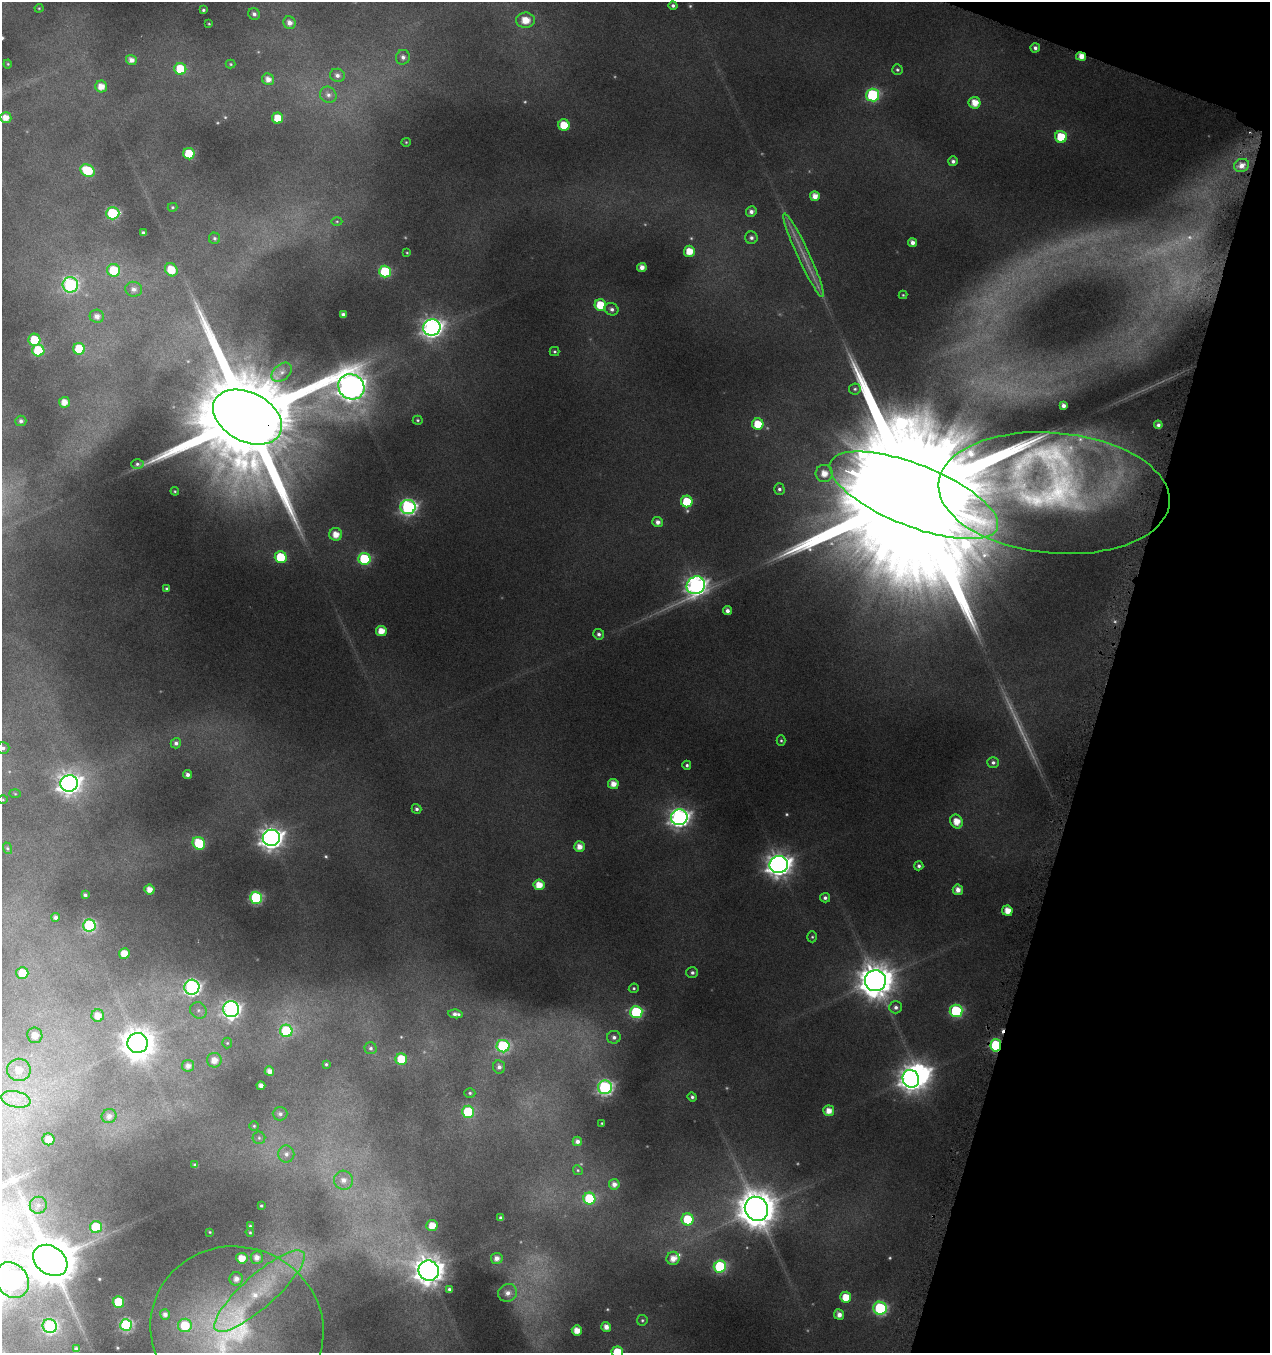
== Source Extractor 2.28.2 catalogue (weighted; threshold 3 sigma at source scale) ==
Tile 8 of 4 x 4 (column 4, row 2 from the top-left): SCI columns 4031-5298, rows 2725-4075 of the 5617 x 5427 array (HDU 1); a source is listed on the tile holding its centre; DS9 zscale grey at full resolution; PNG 1272 x 1355 px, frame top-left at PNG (2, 2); each listed source drawn as its Kron ellipse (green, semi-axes under 4 px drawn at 4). Shown black and unused: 14% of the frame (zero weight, under 4 of 8 exposures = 2% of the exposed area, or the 3 px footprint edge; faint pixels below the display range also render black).
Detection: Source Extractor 2.28.2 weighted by HDU 2 'WHT'; one run over the whole footprint, this tile lists its part. Background 0.0868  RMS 0.0096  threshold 0.0393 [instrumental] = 3 sigma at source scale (4.09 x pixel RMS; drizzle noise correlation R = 1.36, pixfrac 0.8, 0.0396/0.0396 arcsec/px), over >= 5 px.
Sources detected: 219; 15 too faint to see at this stretch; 1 inside a brighter object's white glare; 1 cosmic-ray / hot-pixel residue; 1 long thin detection or spike segment (spike, bleed or trail) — neither listed nor drawn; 2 inside a brighter listed object's ellipse — not listed separately; the other 199 listed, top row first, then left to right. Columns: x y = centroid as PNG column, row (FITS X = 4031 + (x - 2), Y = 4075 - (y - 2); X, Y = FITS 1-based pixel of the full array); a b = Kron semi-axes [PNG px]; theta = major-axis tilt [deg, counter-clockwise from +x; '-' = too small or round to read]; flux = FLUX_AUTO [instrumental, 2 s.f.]
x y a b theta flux
673 5 4 4 - 2.4
39 8 4 4 - 0.87
203 10 4 4 - 1.6
254 14 6 5 - 3.1
525 20 9 7 -1 16
289 23 6 6 - 5.7
209 24 4 3 - 0.84
1035 48 4 4 - 2.9
1081 56 5 4 - 10
403 57 7 7 - 4.1
131 60 5 5 - 5.5
8 64 4 4 - 0.96
231 64 5 4 - 0.99
180 69 6 6 - 30
897 70 5 5 - 1.6
337 75 7 6 - 3.8
268 79 6 5 - 6.5
101 87 6 6 - 10
328 95 8 7 - 4.1
873 95 6 6 - 96
975 103 6 6 - 13
6 118 5 5 - 9.7
278 118 5 5 - 20
564 125 6 5 - 19
1061 137 6 6 - 30
406 142 4 4 - 0.87
189 154 6 5 - 36
953 161 5 5 - 3.2
1242 165 7 6 - 6.5
87 171 7 5 -29 39
815 196 5 5 - 8.2
172 207 5 4 - 1.1
751 212 5 5 - 4
113 213 6 6 - 81
337 221 5 3 - 0.96
143 233 4 3 - 2.3
214 238 5 5 - 1.9
751 238 6 6 - 2.9
912 242 5 4 - 4.7
689 251 5 5 - 14
407 253 4 4 - 0.9
803 255 46 6 -65 18
642 267 5 4 - 6.2
114 270 6 6 - 32
171 270 7 5 -53 18
385 272 6 6 - 62
70 285 8 7 - 180
134 289 8 7 - 4.9
903 295 4 4 - 0.92
600 305 6 6 - 23
612 309 7 6 - 3.2
343 314 4 4 - 2.9
97 316 7 6 - 6.1
432 327 9 8 - 470
34 340 6 6 - 31
79 349 6 6 - 37
38 350 6 6 - 59
555 351 5 4 - 1.4
282 372 11 8 38 5.3
351 387 13 12 - 1100
855 389 6 5 - 1.8
64 402 5 5 - 9.3
1063 406 4 4 - 4
247 417 37 24 -28 30000
418 420 5 4 - 1.3
21 421 5 5 - 2.9
758 424 5 5 - 21
1158 425 4 4 - 2.9
137 464 6 5 - 1.8
824 473 8 8 - 12
779 489 6 5 - 2.3
175 491 4 4 - 0.95
1054 493 116 60 -5 250
914 495 90 31 -22 110000
687 502 6 6 - 31
408 507 7 7 - 260
658 522 5 5 - 4.4
336 534 6 6 - 12
281 557 6 5 - 38
364 559 6 6 - 78
696 585 9 8 - 430
166 588 4 4 - 1.4
727 611 4 4 - 4.1
381 631 5 5 - 13
599 634 5 5 - 2.7
781 740 5 4 - 1.4
176 743 5 5 - 3.1
3 748 6 6 - 2.6
993 762 6 5 - 2.6
687 765 4 4 - 2.1
188 774 4 4 - 3.4
69 783 8 8 - 640
613 784 5 5 - 9
15 794 6 4 -2 0.95
3 800 5 3 - 0.87
417 809 5 4 - 2.2
679 817 8 7 - 420
956 822 7 6 - 13
271 838 8 8 - 700
199 843 7 6 - 43
579 847 5 5 - 8.7
7 848 6 4 -71 1.3
779 865 9 8 - 800
919 866 4 4 - 2.4
539 885 5 5 - 13
149 890 5 5 - 8.1
958 890 5 5 - 6.7
85 895 4 4 - 2.2
256 898 6 6 - 100
825 898 5 4 - 2.6
1007 911 5 5 - 11
56 917 4 4 - 3
89 925 6 6 - 110
812 937 5 5 - 1.4
124 953 5 5 - 13
22 973 6 6 - 20
692 973 6 5 - 2.4
875 981 10 10 - 2000
192 987 7 7 - 260
634 988 5 4 - 1.5
896 1007 6 6 - 3.1
231 1009 8 8 - 340
198 1010 8 7 - 4
956 1011 6 6 - 85
636 1012 6 6 - 83
456 1014 7 4 -6 3.6
98 1016 6 6 - 9.6
286 1031 6 6 - 60
35 1035 8 7 - 9.5
614 1037 6 6 - 3.7
138 1043 10 10 - 1500
227 1043 5 5 - 1.2
996 1045 6 5 - 70
503 1046 6 6 - 100
371 1048 6 6 - 2.2
401 1059 6 5 - 28
214 1060 7 7 - 8.5
326 1064 4 3 - 1.2
188 1066 6 6 - 5.2
499 1067 6 6 - 3.7
19 1070 12 11 - 13
269 1071 5 4 - 6
911 1079 9 8 - 630
261 1086 4 4 - 5
605 1087 7 7 - 190
470 1093 5 5 - 1.6
692 1097 4 4 - 2.1
16 1099 15 8 -11 11
829 1111 5 5 - 9.8
468 1112 6 6 - 49
280 1114 7 6 - 3
109 1116 7 7 - 5.2
602 1123 3 2 - 0.67
254 1126 5 5 - 1.1
259 1138 6 6 - 1.8
48 1139 6 6 - 10
577 1141 4 4 - 4
286 1154 8 8 - 4.2
195 1165 4 4 - 2.2
578 1170 5 4 - 1.2
343 1180 9 9 - 8.3
614 1184 5 5 - 5.1
589 1198 6 6 - 58
38 1205 8 8 - 4.7
261 1206 3 2 - 0.93
756 1209 12 11 - 2600
500 1218 3 3 - 1.9
688 1219 6 6 - 48
432 1225 5 5 - 12
250 1226 3 3 - 0.96
96 1227 6 6 - 58
210 1232 3 3 - 0.69
250 1232 4 4 - 1
257 1257 6 6 - 6.5
242 1258 5 5 - 12
497 1258 6 5 - 5.5
673 1258 6 6 - 9.6
50 1260 18 14 -36 4700
720 1266 6 6 - 98
429 1271 10 10 - 1300
236 1279 7 6 - 5.9
12 1280 19 15 -52 370
449 1289 3 3 - 1.7
259 1291 58 16 41 64
508 1293 9 8 - 6.9
846 1297 5 5 - 17
118 1302 6 5 - 36
880 1308 6 6 - 130
165 1314 5 5 - 4.2
839 1315 5 5 - 6.5
642 1320 5 5 - 1.4
126 1325 6 6 - 110
185 1325 7 7 - 32
50 1326 7 7 - 150
606 1327 5 4 - 6.3
237 1329 87 82 -20 220
577 1330 5 5 - 11
76 1349 4 4 - 2.9
617 1352 6 5 - 28
Overlapping masked pixels (flux is a lower limit): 3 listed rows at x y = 1081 56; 247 417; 996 1045
Isophote crosses this tile's border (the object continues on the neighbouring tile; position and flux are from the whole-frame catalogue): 4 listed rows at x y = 3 748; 12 1280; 237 1329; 617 1352